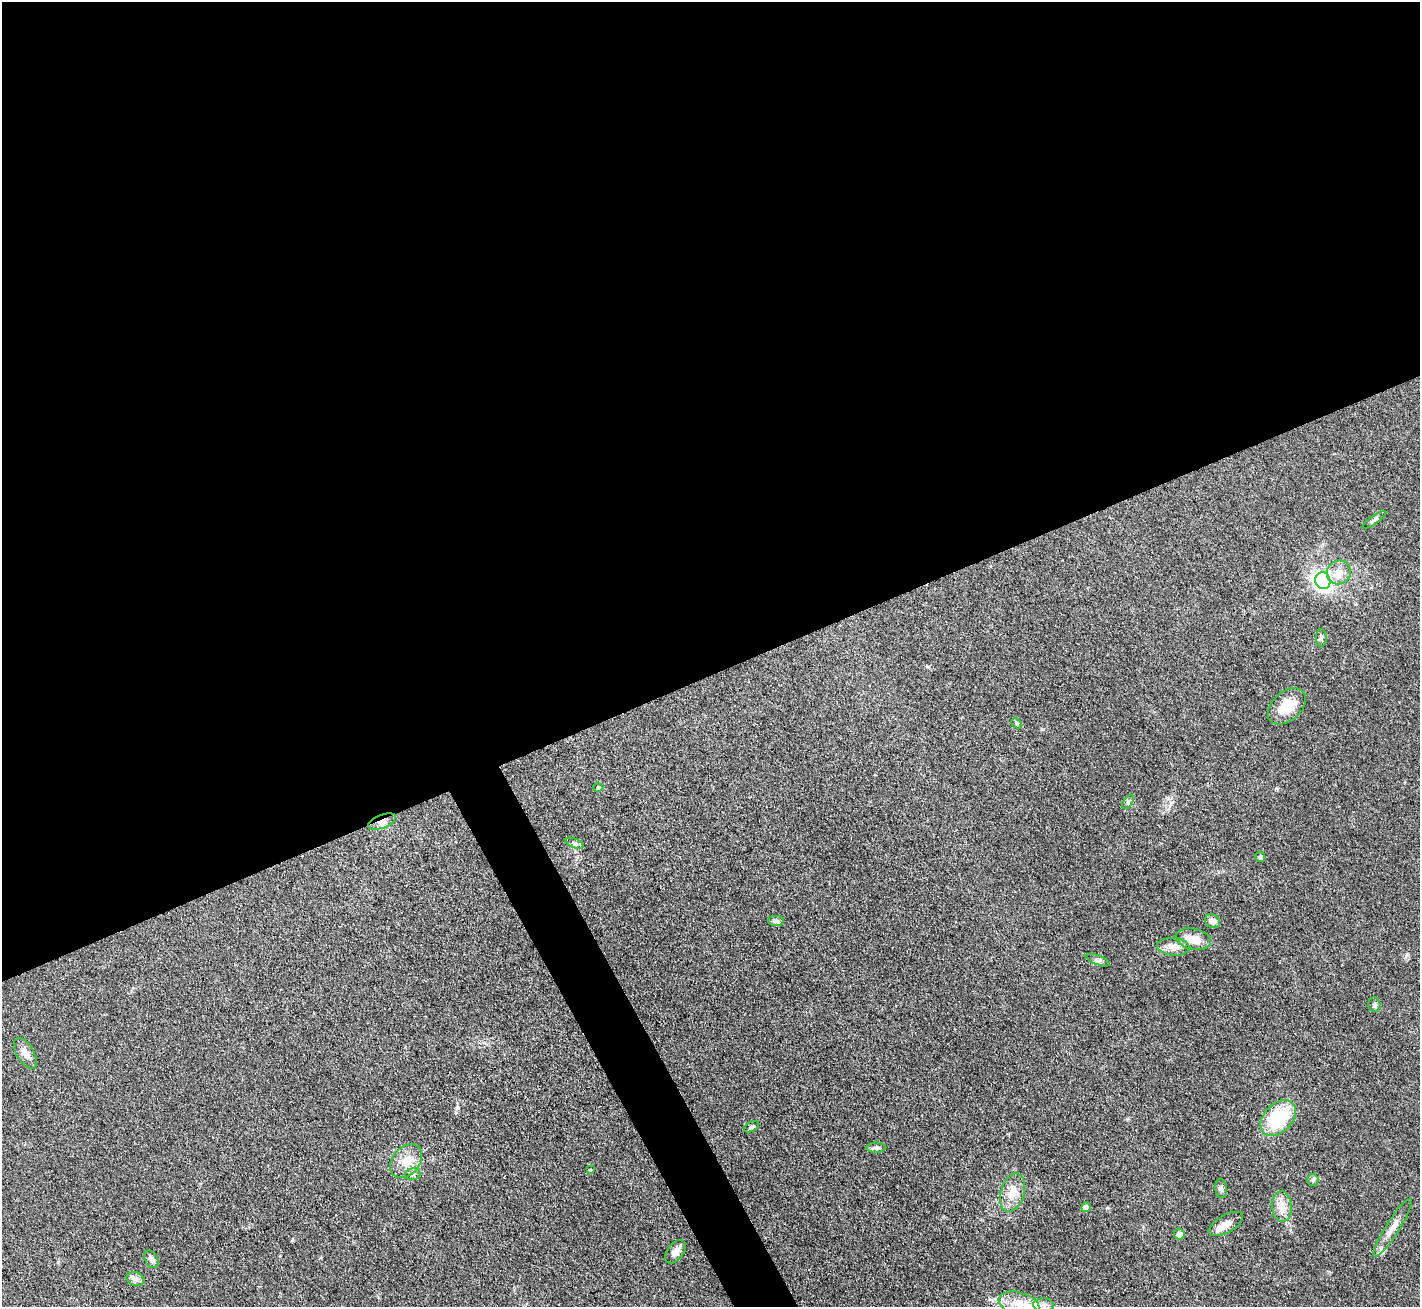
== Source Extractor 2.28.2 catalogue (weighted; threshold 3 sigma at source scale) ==
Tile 2 of 4 x 4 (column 2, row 1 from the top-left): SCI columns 1419-2836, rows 4068-5372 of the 5672 x 5659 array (HDU 1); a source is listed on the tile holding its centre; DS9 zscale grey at full resolution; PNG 1422 x 1309 px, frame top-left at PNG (2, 2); each listed source drawn as its Kron ellipse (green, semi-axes under 4 px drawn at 4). Shown black and unused: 54% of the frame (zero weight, under 3 of 4 exposures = <1% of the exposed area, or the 3 px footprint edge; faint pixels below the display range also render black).
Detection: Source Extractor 2.28.2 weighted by HDU 2 'WHT'; one run over the whole footprint, this tile lists its part. Background 0.0921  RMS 0.0064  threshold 0.0286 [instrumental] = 3 sigma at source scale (4.5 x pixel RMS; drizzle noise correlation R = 1.50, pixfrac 1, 0.05/0.05 arcsec/px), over >= 5 px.
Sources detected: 38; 1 inside a brighter listed object's ellipse — not listed separately; the other 37 listed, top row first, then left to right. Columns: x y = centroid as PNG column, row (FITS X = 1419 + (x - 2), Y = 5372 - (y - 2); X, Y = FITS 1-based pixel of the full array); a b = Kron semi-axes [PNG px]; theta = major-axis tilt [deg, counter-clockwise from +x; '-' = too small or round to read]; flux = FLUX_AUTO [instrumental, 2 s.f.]
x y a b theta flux
1374 520 14 3 35 1.4
1339 572 12 11 - 6.9
1323 581 8 7 - 190
1321 638 9 5 89 1.6
1287 706 22 14 41 15
1017 723 6 4 -44 0.9
598 787 5 3 - 0.61
1128 802 8 4 54 1.3
382 822 15 6 21 4.4
575 843 9 4 -21 1.4
1260 857 5 5 - 1.5
776 921 8 5 -2 1.7
1212 921 8 6 -35 3.5
1193 939 18 10 -12 9.2
1173 947 16 9 -4 5.9
1098 960 13 4 -21 1.9
1375 1005 7 6 - 2
25 1053 17 8 -59 5.2
1278 1118 21 14 46 37
752 1127 8 5 30 1.2
876 1148 10 5 0 1.8
406 1161 19 13 50 9.8
590 1170 4 3 - 0.6
413 1174 8 6 15 1.7
1313 1180 6 5 - 1.4
1221 1189 9 6 -83 1.8
1012 1193 19 12 72 9.1
1086 1207 5 4 - 4.6
1282 1207 15 9 -86 6.4
1226 1224 19 9 29 5.2
1393 1228 34 7 58 7.4
1179 1234 5 5 - 3.8
675 1252 13 8 53 3.9
151 1259 9 6 -61 3.1
136 1279 9 6 -15 2.6
1019 1304 21 11 -15 9.7
1044 1305 10 6 -1 3
Overlapping masked pixels (flux is a lower limit): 1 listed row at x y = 382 822
Unlisted compact peaks at least as high as the median listed source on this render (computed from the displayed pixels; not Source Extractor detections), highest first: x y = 1406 956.